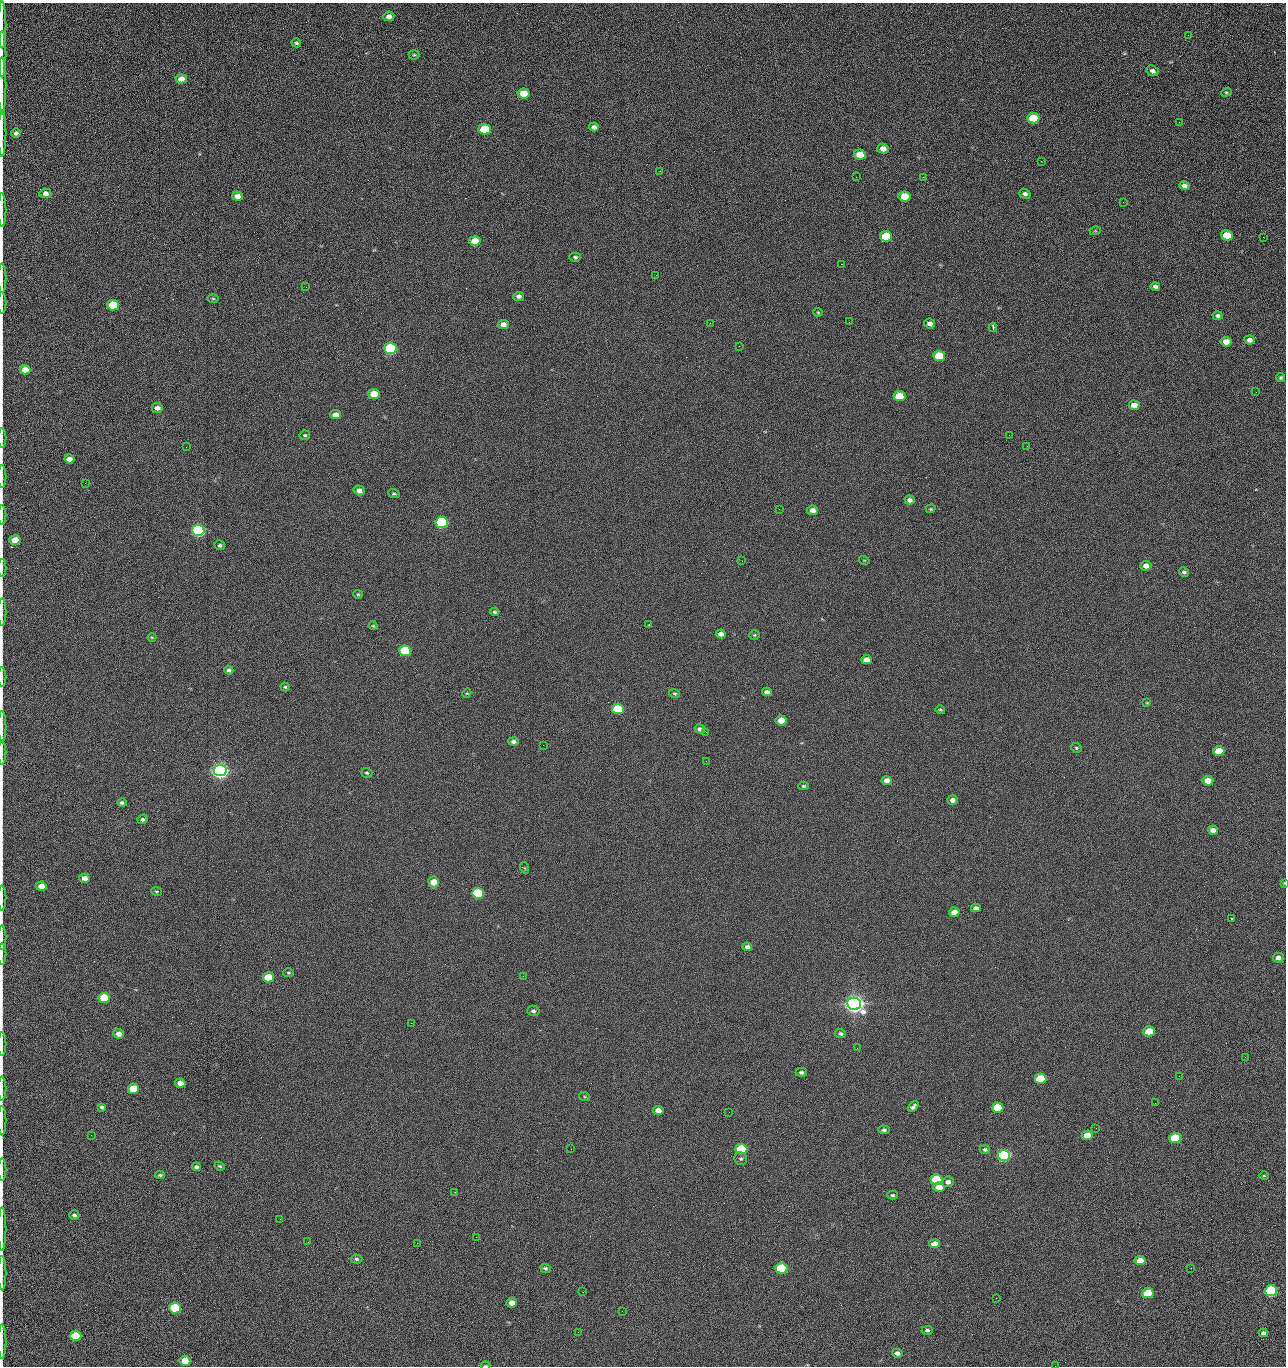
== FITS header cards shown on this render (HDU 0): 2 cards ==
NAXIS1  =                 1284 /fastest changing axis
NAXIS2  =                 1364 /next to fastest changing axis

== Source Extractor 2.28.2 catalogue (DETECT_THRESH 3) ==
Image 1284 x 1364 px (HDU 0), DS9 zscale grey, 1 PNG px = 1 image px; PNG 1288 x 1368 px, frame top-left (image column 1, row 1364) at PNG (2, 3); each listed source drawn as its Kron ellipse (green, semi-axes under 4 px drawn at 4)
Background 121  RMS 14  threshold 43.1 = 3 sigma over >= 5 px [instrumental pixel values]
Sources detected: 218; all 218 listed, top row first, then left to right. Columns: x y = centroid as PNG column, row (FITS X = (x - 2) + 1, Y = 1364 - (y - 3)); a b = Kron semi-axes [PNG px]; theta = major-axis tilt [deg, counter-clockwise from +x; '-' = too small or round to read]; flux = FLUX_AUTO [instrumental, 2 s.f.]
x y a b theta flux
389 16 5 4 - 4.9e+03
2 25 23 2 90 4.2e+03
1188 35 2 2 - 1.2e+03
296 43 5 4 - 1.5e+03
2 54 23 2 90 4.5e+03
414 55 5 5 - 1.3e+03
1152 71 6 5 - 3.1e+03
181 79 5 5 - 8.4e+03
2 86 29 2 90 5.4e+03
1226 92 5 4 - 1.2e+03
524 93 6 5 - 2.3e+04
1033 118 6 5 - 4.4e+04
1179 122 2 2 - 1.2e+03
594 127 5 4 - 3.3e+03
485 129 6 5 - 5.4e+04
2 133 23 2 90 4.2e+03
16 133 5 4 - 2.8e+03
883 149 6 5 - 6.4e+03
860 155 6 5 - 1.6e+04
1041 161 2 2 - 1.9e+03
660 171 3 2 - 1.0e+03
856 177 2 2 - 2.3e+03
923 177 2 2 - 1.8e+04
1184 186 5 4 - 3.7e+03
45 193 6 5 - 4.6e+03
1025 194 6 4 -17 2.6e+03
237 196 5 4 - 5.9e+03
905 196 6 5 - 2.8e+04
1123 202 3 2 - 7.7e+02
2 210 17 2 90 2.2e+03
1095 231 5 3 - 8.2e+02
1227 235 6 5 - 2.4e+04
886 236 6 5 - 4.2e+04
1263 237 3 2 - 7.8e+02
475 241 6 5 - 2.0e+04
575 257 6 4 1 1.7e+03
841 264 2 2 - 2.7e+04
656 275 3 2 - 1.4e+03
2 278 15 2 90 2.1e+03
1155 286 5 4 - 2.7e+03
306 287 2 2 - 6.7e+02
519 296 5 4 - 3.2e+03
213 298 6 4 0 1.2e+03
2 303 11 2 90 1.9e+03
113 305 6 5 - 5.2e+04
818 312 4 4 - 1.0e+03
1218 316 5 4 - 2.1e+03
849 322 2 2 - 7.4e+02
710 323 2 2 - 3.4e+03
503 324 5 4 - 5.1e+03
930 324 5 5 - 4.0e+03
993 327 4 2 - 2.2e+03
1249 340 5 4 - 4.4e+03
1226 342 5 5 - 1.0e+04
739 346 2 2 - 5.5e+02
390 349 6 5 - 1.6e+05
939 356 6 5 - 4.0e+04
25 370 5 4 - 1.1e+04
1281 377 4 4 - 1.3e+03
1256 392 2 2 - 1.3e+03
374 394 5 5 - 2.0e+04
899 396 6 5 - 3.3e+04
1134 405 5 5 - 9.6e+03
157 408 5 5 - 4.7e+03
336 415 5 4 - 9.3e+03
305 435 5 4 - 1.5e+03
1009 435 2 2 - 3.4e+03
2 438 10 2 90 1.5e+03
1027 446 2 2 - 5.0e+02
186 447 2 2 - 2.8e+03
69 459 5 4 - 6.0e+03
2 477 11 2 90 1.9e+03
85 483 2 2 - 1.0e+03
359 490 5 4 - 5.4e+03
394 494 6 4 -19 1.5e+03
910 500 5 4 - 3.4e+03
779 509 2 2 - 5.4e+02
931 509 5 4 - 1.0e+03
812 510 5 4 - 5.0e+03
2 515 10 2 90 1.5e+03
442 522 6 5 - 2.0e+05
198 530 6 5 - 3.3e+05
15 540 5 5 - 1.9e+04
220 545 5 4 - 1.7e+03
864 560 5 3 - 7.8e+02
742 561 2 2 - 6.6e+02
1146 566 5 5 - 5.4e+03
2 568 9 2 90 1.5e+03
1184 572 5 4 - 2.2e+03
358 594 5 4 - 1.2e+03
2 612 14 2 90 2.2e+03
495 612 5 4 - 1.7e+03
649 624 2 2 - 7.1e+02
373 626 4 4 - 9.4e+02
721 634 5 4 - 5.0e+03
754 635 5 4 - 1.3e+03
152 637 4 4 - 9.4e+02
405 651 6 5 - 9.1e+04
867 660 5 4 - 7.4e+03
229 670 4 3 - 2.0e+03
2 677 10 2 90 1.6e+03
285 687 4 4 - 1.2e+03
767 692 5 4 - 3.9e+03
467 693 5 4 - 9.5e+02
675 693 6 4 -15 1.3e+03
1147 703 4 4 - 9.4e+02
618 709 6 5 - 7.9e+04
940 709 5 3 - 1.1e+03
781 720 5 5 - 1.5e+04
2 727 16 2 90 2.6e+03
700 729 5 4 - 3.6e+03
706 732 3 2 - 8.1e+02
513 742 5 4 - 2.7e+03
543 745 2 2 - 3.1e+03
1076 748 6 4 -24 1.3e+03
1219 751 5 5 - 2.7e+04
2 753 12 2 90 1.9e+03
706 761 2 2 - 2.1e+03
220 771 6 5 - 7.3e+05
367 773 5 5 - 1.4e+03
887 780 5 4 - 5.8e+03
1208 781 5 5 - 1.3e+04
803 786 5 4 - 1.5e+03
952 800 5 4 - 4.2e+03
122 803 5 4 - 2.0e+03
142 819 5 4 - 2.0e+03
1213 830 5 4 - 5.8e+03
525 868 6 3 -71 9.4e+02
84 878 5 4 - 5.8e+03
433 882 5 5 - 1.4e+04
1284 883 4 4 - 9.4e+02
41 886 5 4 - 9.6e+03
157 891 5 3 - 9.5e+02
478 893 6 5 - 1.3e+05
2 898 12 2 90 1.8e+03
976 908 5 4 - 2.9e+03
954 912 5 4 - 9.4e+03
1231 919 3 2 - 6.5e+03
2 938 12 2 90 1.9e+03
747 947 4 4 - 3.2e+03
2 954 10 2 90 1.6e+03
1278 958 5 5 - 4.2e+03
288 973 5 4 - 1.1e+03
523 976 3 2 - 2.1e+03
268 977 6 5 - 3.2e+04
104 998 5 5 - 5.3e+04
854 1004 7 6 - 1.2e+06
533 1011 6 5 - 2.1e+03
411 1023 2 2 - 5.3e+03
1149 1031 6 5 - 2.9e+04
119 1034 5 5 - 6.4e+03
840 1034 5 4 - 2.2e+03
2 1044 12 2 90 1.8e+03
857 1048 2 2 - 1.4e+03
1245 1057 2 2 - 1.9e+03
801 1072 5 4 - 2.2e+03
1179 1076 2 2 - 2.7e+03
1040 1079 6 5 - 4.8e+04
180 1083 5 4 - 7.1e+03
2 1088 12 2 90 1.9e+03
133 1089 5 5 - 3.1e+04
585 1097 5 3 - 9.1e+02
1155 1103 3 2 - 7.5e+02
102 1107 4 3 - 1.8e+03
913 1107 6 3 41 2.5e+03
998 1108 6 5 - 4.4e+04
658 1110 5 4 - 8.6e+03
729 1112 2 2 - 7.9e+02
2 1120 15 2 90 2.7e+03
1096 1128 2 2 - 4.5e+02
884 1130 6 4 -2 2.0e+03
91 1135 2 2 - 2.5e+03
1087 1135 5 5 - 1.7e+04
1175 1138 6 5 - 5.8e+04
571 1149 2 2 - 9.5e+02
741 1149 6 5 - 7.8e+04
985 1149 5 4 - 2.1e+03
1004 1155 6 5 - 2.8e+05
741 1159 7 6 - 2.0e+03
220 1166 5 3 - 1.2e+03
196 1167 4 4 - 2.4e+03
2 1169 11 2 90 1.8e+03
160 1175 5 3 - 1.4e+03
1264 1176 5 3 - 9.3e+02
937 1180 6 5 - 8.5e+04
948 1182 6 5 - 3.6e+03
939 1187 5 4 - 9.5e+03
455 1192 2 2 - 5.3e+02
892 1195 5 4 - 1.4e+03
74 1215 5 4 - 2.1e+03
280 1219 2 2 - 2.1e+03
2 1229 22 2 90 3.7e+03
476 1237 2 2 - 8.3e+03
308 1242 2 2 - 1.7e+03
417 1243 2 2 - 5.4e+03
934 1244 5 4 - 8.7e+03
356 1259 6 4 -2 1.6e+03
1140 1261 5 4 - 1.3e+04
545 1268 5 4 - 1.7e+03
781 1268 6 5 - 8.1e+04
1191 1268 2 2 - 4.1e+02
2 1273 17 2 90 3.0e+03
1271 1291 6 5 - 1.9e+05
583 1292 2 2 - 5.4e+02
1148 1293 5 5 - 4.6e+04
996 1298 2 2 - 2.7e+03
512 1303 5 4 - 7.7e+03
175 1308 6 5 - 1.0e+05
622 1311 3 2 - 8.1e+02
927 1330 5 4 - 2.0e+03
578 1332 2 2 - 3.5e+03
1263 1333 4 4 - 3.1e+03
76 1336 6 5 - 5.4e+04
2 1342 17 2 90 2.9e+03
897 1353 5 4 - 3.4e+03
185 1361 5 5 - 1.9e+04
485 1366 5 2 - 9.5e+02
1055 1366 2 2 - 1.9e+03
At the frame edge (FLAGS 8, measured only in part): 29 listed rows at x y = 2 25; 2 54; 2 86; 2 133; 2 210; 2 278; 2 303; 2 438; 2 477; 2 515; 15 540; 2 568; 2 612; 2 677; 2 727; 2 753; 1284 883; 2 898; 2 938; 2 954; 2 1044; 2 1088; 2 1120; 2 1169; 2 1229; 2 1273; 2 1342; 485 1366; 1055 1366

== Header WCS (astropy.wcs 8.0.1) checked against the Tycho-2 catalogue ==
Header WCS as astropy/WCSLIB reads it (CRVAL/CRPIX/CD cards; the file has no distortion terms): RA---TAN/DEC--TAN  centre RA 15:41:40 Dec +51:59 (235.42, +51.98 deg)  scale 1.26 arcsec/px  FOV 26.9' x 28.5'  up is +92 deg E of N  parity flipped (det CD > 0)
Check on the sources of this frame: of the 60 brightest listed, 11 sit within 2.0 arcsec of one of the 12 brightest Tycho-2 stars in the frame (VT <= 12.29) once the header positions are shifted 0.44 arcsec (0.21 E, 0.39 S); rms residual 1.23 arcsec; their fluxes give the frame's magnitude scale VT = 24.59 - 2.5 log10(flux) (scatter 0.20 mag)
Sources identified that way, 11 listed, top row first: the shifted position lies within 2.0 arcsec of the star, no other Tycho-2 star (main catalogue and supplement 1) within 4.0 arcsec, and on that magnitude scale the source's flux lands within +1.5 / -3 mag of the star's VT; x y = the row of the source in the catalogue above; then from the Tycho-2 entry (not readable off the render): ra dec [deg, ICRS J2000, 3 dp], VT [Tycho-2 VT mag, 2 dp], TYC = Tycho-2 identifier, HIP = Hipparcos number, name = IAU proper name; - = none
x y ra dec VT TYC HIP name
390 349 235.614 +52.064 11.61 3489-1132-1 - -
442 522 235.514 +52.049 11.19 3489-1407-1 - -
198 530 235.515 +52.133 11.12 3489-1380-1 - -
220 771 235.378 +52.130 9.31 3489-1322-1 76850 -
478 893 235.303 +52.042 11.52 3489-958-1 - -
854 1004 235.232 +51.912 9.59 3489-824-1 - -
1004 1155 235.143 +51.862 10.97 3489-1016-1 - -
937 1180 235.131 +51.886 12.29 3489-908-1 - -
781 1268 235.084 +51.941 11.45 3489-1346-1 - -
1271 1291 235.062 +51.771 11.53 3489-1453-1 - -
175 1308 235.075 +52.152 11.74 3489-912-1 - -